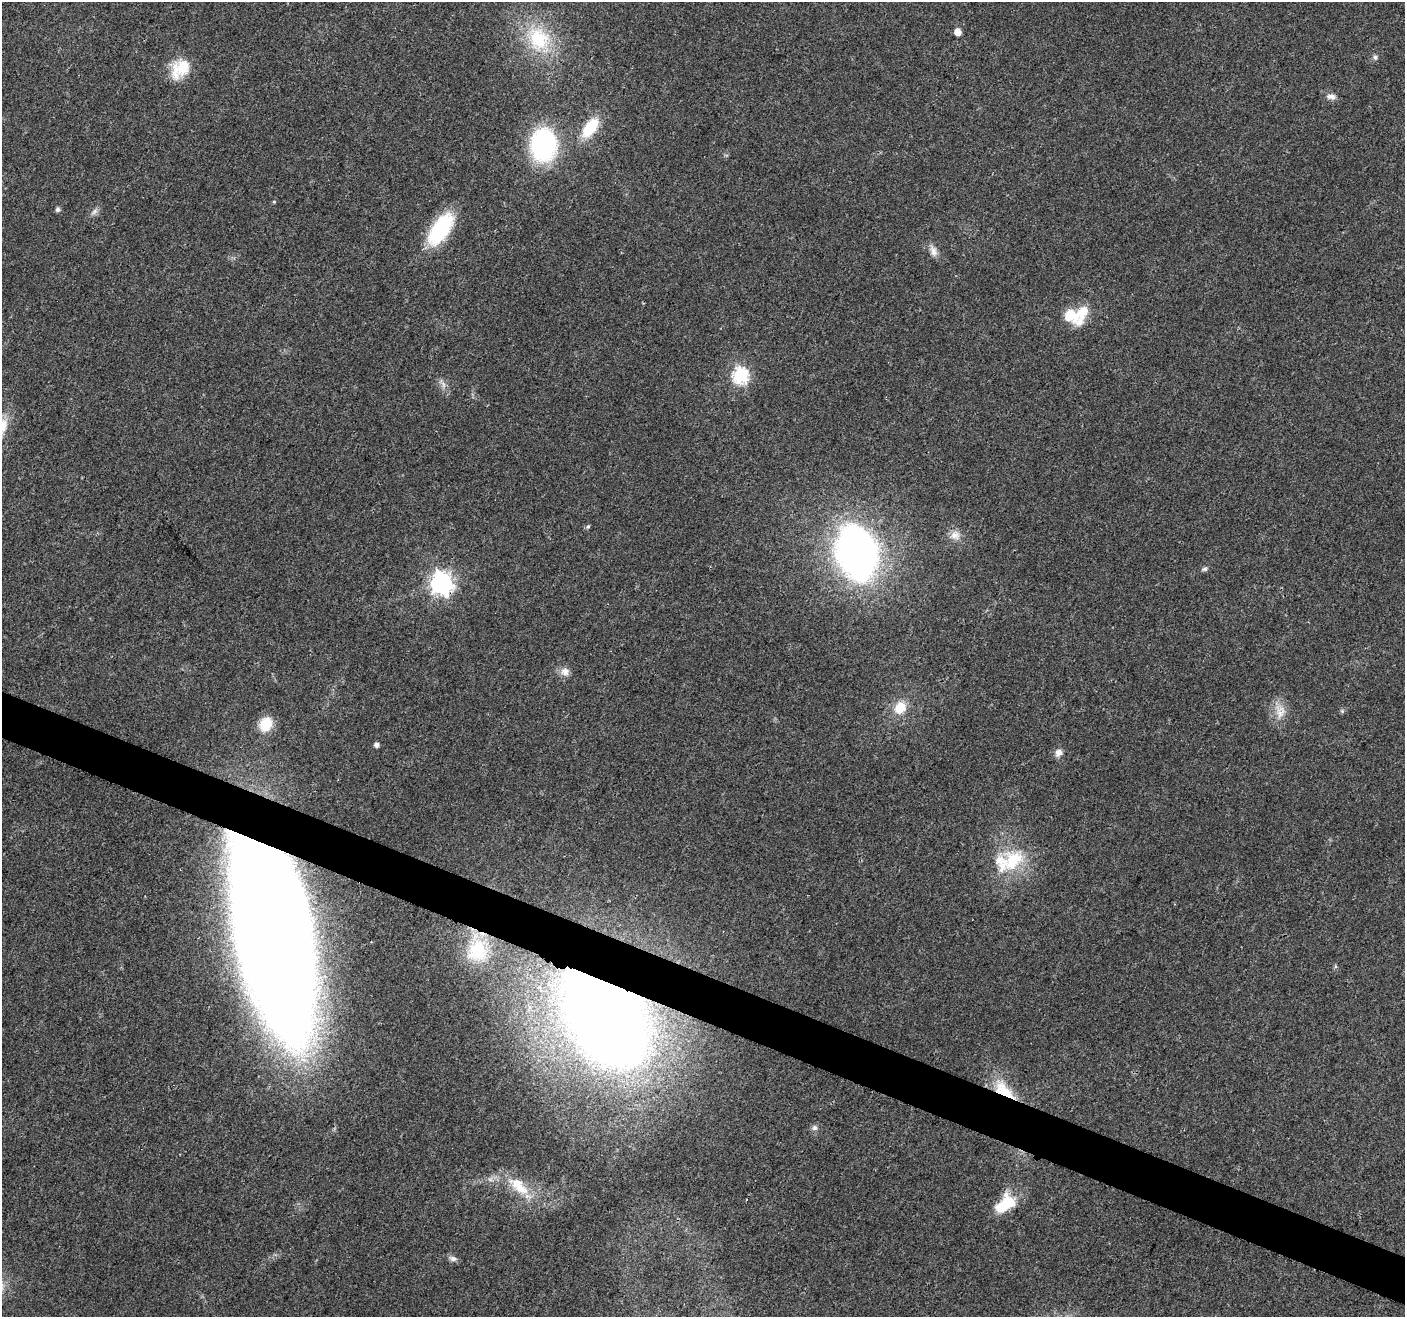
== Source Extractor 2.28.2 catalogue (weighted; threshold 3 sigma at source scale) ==
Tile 6 of 4 x 4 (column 2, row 2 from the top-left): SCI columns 1408-2810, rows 2842-4156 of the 5626 x 5747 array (HDU 1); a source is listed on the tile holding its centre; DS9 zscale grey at full resolution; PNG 1407 x 1319 px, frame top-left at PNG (2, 2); no overlay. Shown black and unused: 4% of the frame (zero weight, under 3 of 4 exposures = <1% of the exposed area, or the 3 px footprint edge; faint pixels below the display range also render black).
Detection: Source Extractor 2.28.2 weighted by HDU 2 'WHT'; one run over the whole footprint, this tile lists its part. Background 0.0257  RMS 0.0032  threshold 0.0145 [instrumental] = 3 sigma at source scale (4.5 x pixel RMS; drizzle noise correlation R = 1.50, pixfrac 1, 0.0396/0.0396 arcsec/px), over >= 5 px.
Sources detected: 41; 3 inside a brighter listed object's ellipse — not listed separately; the other 38 listed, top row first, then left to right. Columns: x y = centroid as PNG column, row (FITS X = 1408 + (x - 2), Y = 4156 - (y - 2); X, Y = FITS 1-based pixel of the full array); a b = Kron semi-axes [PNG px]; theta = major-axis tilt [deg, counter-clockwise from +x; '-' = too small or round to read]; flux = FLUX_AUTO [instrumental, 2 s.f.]
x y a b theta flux
958 32 5 5 - 3.4
539 39 42 31 -59 23
1375 57 8 5 -71 0.83
180 69 26 18 48 9.8
1331 97 13 7 -5 1.7
590 128 26 13 53 11
543 145 30 23 87 49
274 202 4 4 - 0.33
58 209 5 5 - 0.9
94 212 11 5 52 1.2
440 229 40 18 56 23
933 251 16 8 -73 2.2
1070 315 21 15 -2 8.6
740 375 7 7 - 68
443 384 11 5 -69 1.3
3 427 30 10 71 5.5
588 527 6 5 - 0.5
955 535 14 13 - 3
857 553 47 33 -73 170
1204 569 9 5 8 0.74
441 583 9 8 - 180
565 671 12 11 - 2.3
900 708 16 14 52 6.5
1280 712 22 16 -71 5.2
266 724 16 13 60 7.3
376 745 5 4 - 1.4
1058 753 10 8 59 1.9
1013 860 35 26 56 17
275 934 134 50 -78 1300
478 950 36 29 88 21
1335 966 6 4 -72 0.45
605 1015 74 46 -57 660
1004 1090 34 15 -41 11
814 1128 8 7 - 1.1
490 1179 7 4 -19 0.76
520 1189 37 16 -40 11
1005 1204 25 14 41 13
453 1258 12 7 -18 1.2
Overlapping masked pixels (flux is a lower limit): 5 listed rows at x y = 441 583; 275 934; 478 950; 605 1015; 1004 1090
Isophote crosses this tile's border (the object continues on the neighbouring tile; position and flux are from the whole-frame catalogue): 1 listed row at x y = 3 427